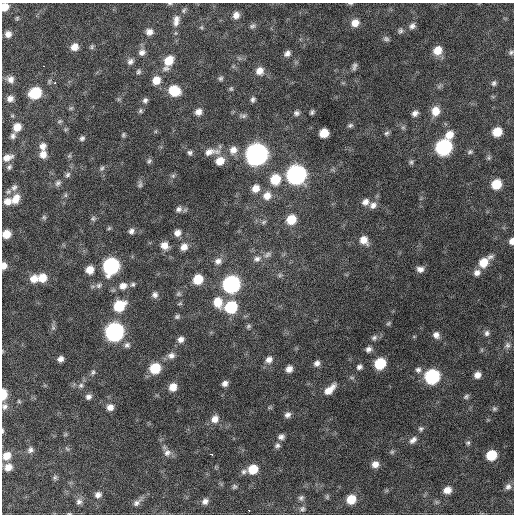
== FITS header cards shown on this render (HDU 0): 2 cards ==
NAXIS1  =                  512 / Axis length
NAXIS2  =                  512 / Axis length

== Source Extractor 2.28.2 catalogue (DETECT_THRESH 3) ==
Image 512 x 512 px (HDU 0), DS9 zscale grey, 1 PNG px = 1 image px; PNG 516 x 516 px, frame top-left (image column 1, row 512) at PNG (2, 3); no overlay
Background 662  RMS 20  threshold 59.6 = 3 sigma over >= 5 px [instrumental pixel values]
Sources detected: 196; all 196 listed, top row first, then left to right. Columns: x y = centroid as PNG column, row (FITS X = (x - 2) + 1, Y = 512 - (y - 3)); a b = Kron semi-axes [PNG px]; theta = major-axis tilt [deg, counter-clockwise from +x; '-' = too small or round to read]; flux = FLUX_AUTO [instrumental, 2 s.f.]
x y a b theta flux
350 3 7 3 -1 1700
170 4 7 3 0 1600
5 7 8 7 - 15000
184 10 8 6 54 2900
236 15 8 7 - 8100
17 18 6 5 - 2000
176 19 12 8 45 7000
176 23 9 7 58 5600
355 23 9 8 - 12000
252 26 8 6 19 3300
412 26 9 7 44 5300
201 27 5 5 - 1800
400 31 8 6 62 3400
149 32 9 8 - 7500
8 34 8 8 - 8300
386 39 8 6 -20 3200
74 47 8 7 - 12000
92 47 7 5 87 2300
437 50 9 8 - 18000
142 52 9 9 - 7200
511 52 7 7 - 3200
287 53 8 6 43 5900
169 60 12 9 53 24000
130 61 9 8 - 5400
44 66 3 2 - 2500
354 66 10 5 79 4000
260 71 10 9 - 11000
138 72 7 6 - 3000
220 78 6 6 - 2700
10 79 10 9 - 8200
156 80 9 9 - 16000
55 83 3 3 - 3300
494 83 8 7 - 3900
231 89 6 5 - 2200
174 91 10 9 - 40000
35 93 9 8 - 64000
10 98 8 7 - 7100
253 99 7 5 74 3500
145 100 7 6 - 3900
71 108 6 5 - 2200
140 111 7 6 - 2600
436 111 11 9 77 17000
198 112 8 7 - 8300
312 112 5 3 - 2600
296 113 8 7 - 4200
415 113 8 6 36 5900
243 116 11 5 -4 3800
59 121 7 5 21 2300
350 125 7 5 19 2800
17 127 9 8 - 14000
403 127 7 4 0 2300
66 129 6 4 18 1700
497 132 8 7 - 25000
324 133 7 7 - 22000
386 133 7 6 - 3000
123 135 6 5 - 2200
449 135 10 9 - 16000
13 136 8 6 72 4400
82 138 7 5 35 3300
43 146 9 8 - 8000
443 147 10 9 - 240000
233 150 11 10 - 12000
211 152 25 10 7 17000
470 152 8 6 28 3000
190 153 7 6 - 3500
43 154 9 8 - 10000
257 154 10 10 - 910000
69 156 7 4 18 2100
7 157 11 7 18 10000
489 158 7 5 70 2600
149 161 7 5 57 2800
220 161 9 8 - 17000
411 162 7 5 90 2800
9 167 7 6 - 3100
102 168 8 6 44 3300
68 175 8 6 47 3500
296 175 10 9 - 510000
173 176 6 5 - 2500
275 179 10 9 - 36000
58 183 9 7 47 4300
140 184 9 6 87 3600
496 184 8 7 - 33000
14 187 11 8 52 6200
256 188 9 8 - 12000
65 195 7 4 89 2200
267 196 11 10 - 14000
16 199 15 10 55 15000
7 201 10 9 - 11000
365 202 9 8 - 7400
373 205 10 8 42 8100
179 209 9 7 23 5200
44 217 7 5 -68 2400
93 219 8 6 29 2900
291 220 9 8 - 29000
264 222 8 5 28 2800
109 228 6 4 45 1800
131 231 7 6 - 4800
177 233 8 7 - 7900
6 234 7 7 - 18000
364 240 11 9 -48 13000
512 241 6 5 - 6700
164 245 9 8 - 11000
184 247 8 7 - 9900
267 255 11 7 28 5300
257 259 11 8 19 7000
218 261 10 8 9 7300
484 262 14 8 42 26000
4 266 7 6 - 9200
111 266 10 9 - 250000
420 269 9 7 -9 6800
90 270 8 7 - 15000
477 273 9 8 - 7000
280 275 6 5 - 2600
42 278 9 8 - 19000
34 279 9 9 - 14000
198 279 8 7 - 32000
133 284 7 6 - 2800
231 284 10 9 - 330000
99 285 10 7 29 4900
123 286 10 9 - 10000
178 294 8 6 66 3000
155 295 8 8 - 5200
218 302 12 10 -71 22000
180 304 7 4 9 1800
119 306 11 9 36 44000
231 307 9 9 - 76000
177 316 7 6 - 2800
388 323 7 5 40 2300
249 326 7 5 33 2800
53 328 7 6 - 3200
114 332 10 9 - 440000
487 333 8 7 - 4300
436 335 8 7 - 6800
374 338 9 7 34 4400
181 339 8 7 - 6800
127 345 8 7 - 4200
507 345 8 8 - 4800
368 349 7 6 - 5300
482 350 6 4 -72 1700
171 355 10 8 20 7100
61 359 6 5 - 6000
269 360 9 8 - 8200
317 363 7 6 - 5900
380 363 8 8 - 52000
359 367 7 6 - 4200
155 368 9 8 - 43000
289 369 7 7 - 7800
418 370 8 8 - 4600
93 372 8 5 69 3200
477 375 7 6 - 8400
432 377 9 9 - 160000
225 383 7 6 - 6000
81 385 7 7 - 4400
173 387 8 7 - 14000
330 389 15 7 43 15000
3 394 9 5 88 27000
466 396 7 6 - 2900
88 397 7 6 - 5000
19 401 6 5 - 1800
4 406 9 8 - 5500
110 407 8 7 - 8300
494 409 6 6 - 2500
287 415 8 7 - 5200
215 419 10 9 - 11000
421 429 7 6 - 3000
2 431 7 3 -90 1800
65 435 6 4 19 1600
281 437 7 7 - 5300
413 440 11 7 40 6200
468 443 6 6 - 2500
277 445 8 6 32 3800
67 449 7 4 -52 1900
30 450 8 7 - 4900
392 452 6 5 - 2300
167 453 11 9 42 7300
211 454 4 2 - 4700
491 455 8 7 - 39000
7 456 10 9 - 15000
375 464 8 7 - 9300
8 467 9 8 - 12000
253 469 9 8 - 27000
244 472 8 6 32 4100
55 477 7 6 - 2800
234 486 6 6 - 2500
508 487 9 8 - 5100
447 490 8 7 - 12000
98 495 8 7 - 6000
327 497 6 5 - 2000
301 498 7 7 - 3600
351 499 8 7 - 25000
205 501 8 6 31 5800
79 502 9 8 - 5100
137 503 11 7 37 6200
302 509 8 7 - 3700
249 510 3 3 - 5000
69 514 5 3 - 1300
At the frame edge (FLAGS 8, measured only in part): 11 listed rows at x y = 350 3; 170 4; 5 7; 511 52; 6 234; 512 241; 4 266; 3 394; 4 406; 2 431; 69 514